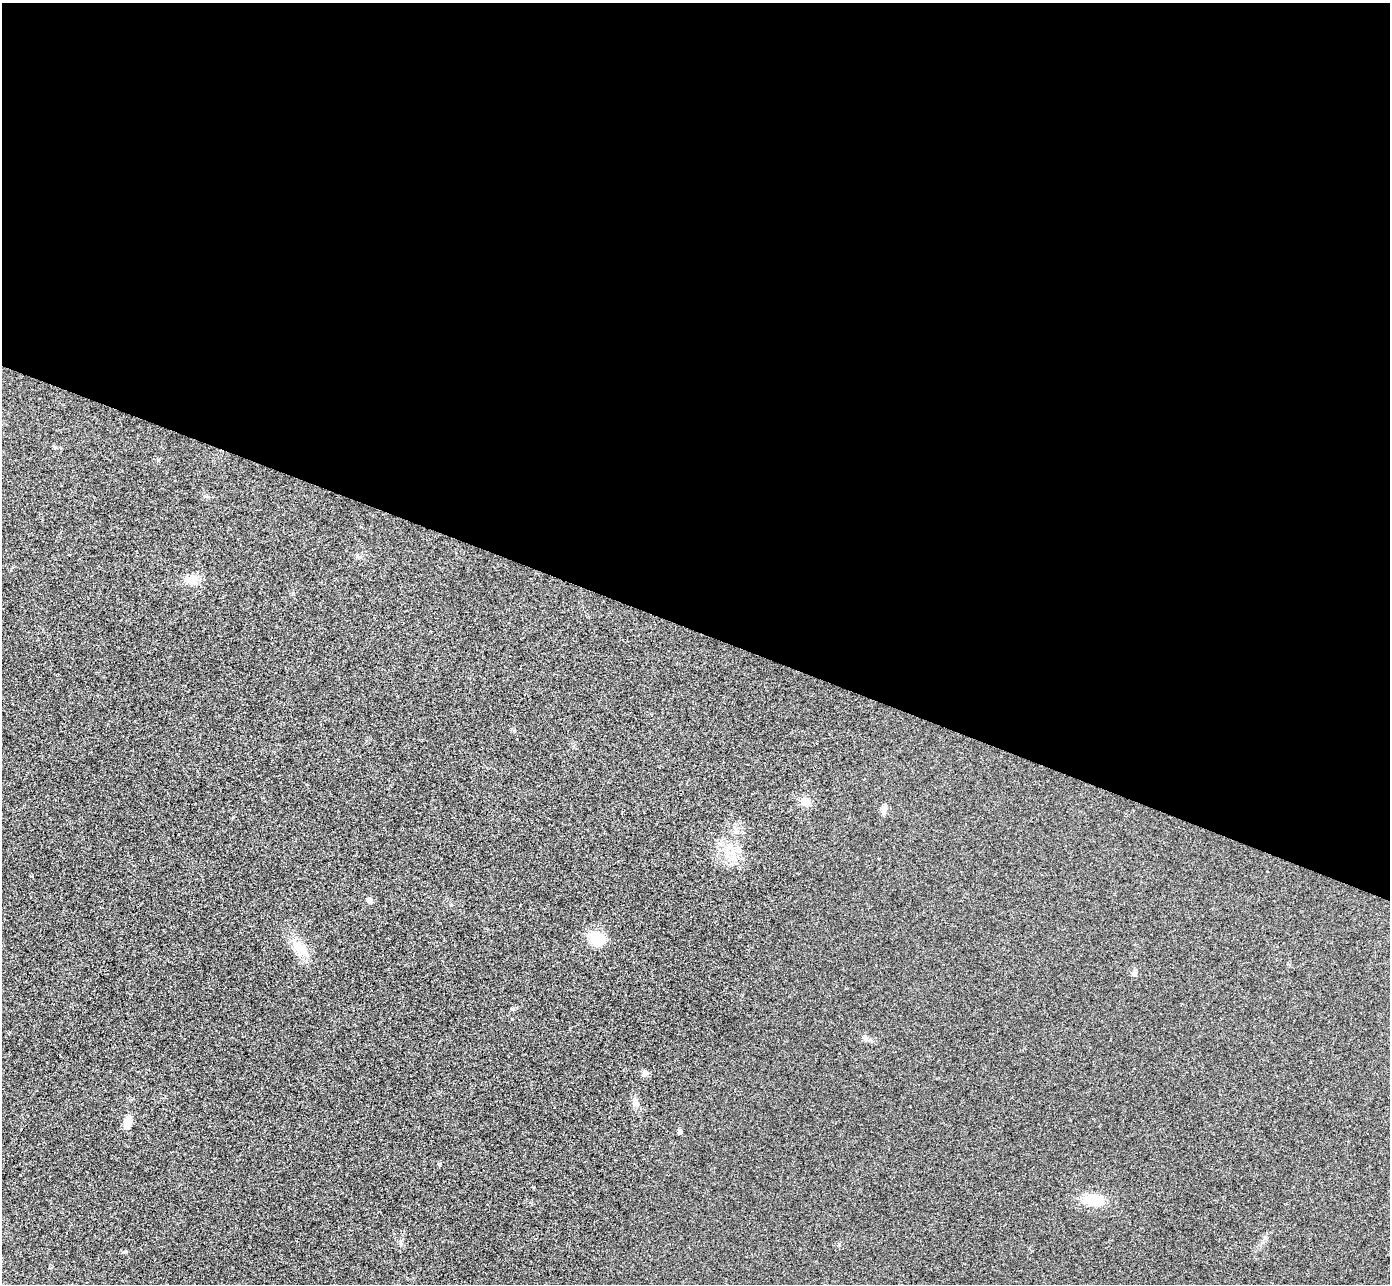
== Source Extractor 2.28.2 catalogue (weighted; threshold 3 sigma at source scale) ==
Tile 3 of 4 x 4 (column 3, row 1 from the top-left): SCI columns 2802-4189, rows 4039-5320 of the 5607 x 5646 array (HDU 1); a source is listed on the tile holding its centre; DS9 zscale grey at full resolution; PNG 1392 x 1286 px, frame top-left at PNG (2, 3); no overlay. Shown black and unused: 49% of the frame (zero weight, under 3 of 4 exposures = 6% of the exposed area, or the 3 px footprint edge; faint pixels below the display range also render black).
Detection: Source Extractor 2.28.2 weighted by HDU 2 'WHT'; one run over the whole footprint, this tile lists its part. Background 0.025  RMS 0.0063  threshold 0.0283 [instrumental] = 3 sigma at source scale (4.5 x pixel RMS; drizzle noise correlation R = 1.50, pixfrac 1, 0.05/0.05 arcsec/px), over >= 5 px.
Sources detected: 15; all 15 listed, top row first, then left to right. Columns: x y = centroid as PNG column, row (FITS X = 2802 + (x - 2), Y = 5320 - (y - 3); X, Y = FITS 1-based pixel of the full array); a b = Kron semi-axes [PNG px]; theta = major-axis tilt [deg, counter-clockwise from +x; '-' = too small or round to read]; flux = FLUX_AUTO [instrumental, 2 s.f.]
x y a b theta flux
192 580 21 12 -1 7.3
805 801 11 9 -15 5.6
884 809 13 6 73 2.7
738 849 12 5 83 3
734 858 11 8 -77 4.8
370 901 5 5 - 4.1
597 939 16 13 -15 15
299 948 17 13 -31 9
1134 973 8 7 - 1.9
865 1038 8 6 -19 1.6
645 1073 8 7 - 2.1
636 1102 11 7 -57 3.1
127 1123 17 8 76 5.7
679 1132 5 5 - 1.3
1094 1200 29 14 -10 15
Unlisted compact peaks at least as high as the median listed source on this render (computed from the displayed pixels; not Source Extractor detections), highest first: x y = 439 1164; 124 1252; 513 1009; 451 905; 158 460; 514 731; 839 1244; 55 447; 512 1019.